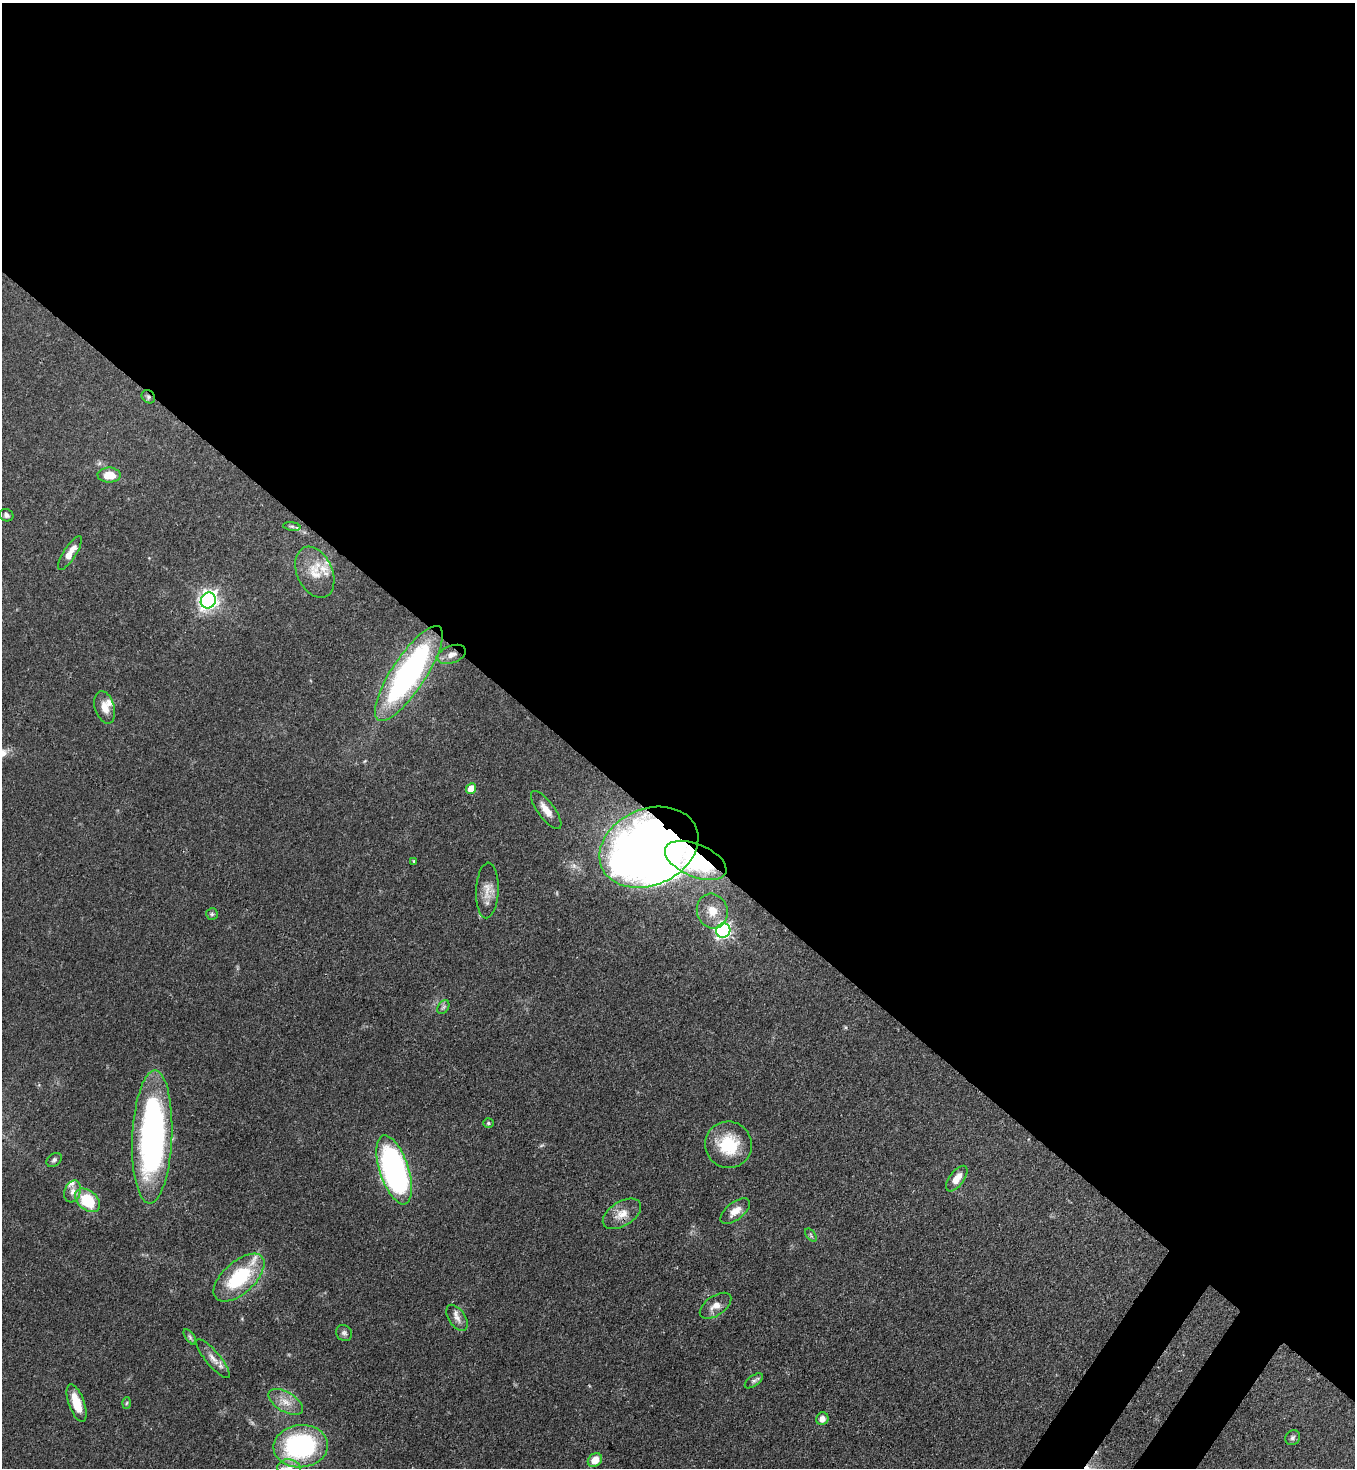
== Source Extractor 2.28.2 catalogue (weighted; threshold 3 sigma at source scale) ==
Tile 3 of 4 x 4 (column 3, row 1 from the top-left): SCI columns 2933-4285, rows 4459-5924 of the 6011 x 5988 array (HDU 1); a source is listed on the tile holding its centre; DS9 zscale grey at full resolution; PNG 1357 x 1470 px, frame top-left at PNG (2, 3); each listed source drawn as its Kron ellipse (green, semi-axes under 4 px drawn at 4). Shown black and unused: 58% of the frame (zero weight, under 3 of 4 exposures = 7% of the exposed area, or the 3 px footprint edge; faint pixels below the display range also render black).
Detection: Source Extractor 2.28.2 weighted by HDU 2 'WHT'; one run over the whole footprint, this tile lists its part. Background 0.0833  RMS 0.0039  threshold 0.0174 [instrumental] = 3 sigma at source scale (4.5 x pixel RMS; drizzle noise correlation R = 1.50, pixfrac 1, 0.05/0.05 arcsec/px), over >= 5 px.
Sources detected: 50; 1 inside a brighter object's white glare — neither listed nor drawn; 3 inside a brighter listed object's ellipse — not listed separately; the other 46 listed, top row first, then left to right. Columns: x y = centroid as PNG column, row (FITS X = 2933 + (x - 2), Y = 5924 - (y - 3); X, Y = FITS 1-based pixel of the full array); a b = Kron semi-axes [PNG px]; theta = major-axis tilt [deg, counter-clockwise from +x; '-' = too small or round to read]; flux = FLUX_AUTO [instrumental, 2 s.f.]
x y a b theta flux
148 397 7 6 - 1.1
109 475 11 7 -1 7.1
6 515 7 6 - 1.1
292 526 9 4 -8 0.89
70 553 20 6 57 4.7
315 572 27 17 -65 9.2
208 600 8 7 - 190
452 654 15 8 21 3.3
409 674 56 17 57 100
105 707 16 9 -73 4.2
471 788 5 5 - 6.5
546 810 23 8 -53 4.7
649 847 51 38 24 410
696 860 32 16 -23 23
414 861 4 4 - 0.44
487 890 28 11 87 5.1
712 911 17 15 -74 5.9
212 914 6 6 - 0.75
723 931 7 7 - 100
443 1007 7 5 59 0.95
488 1123 5 4 - 0.61
152 1137 66 20 87 120
729 1145 23 23 - 17
54 1160 8 6 38 0.97
394 1170 36 14 -72 130
957 1179 15 7 54 5.1
73 1191 11 8 71 2.3
87 1200 14 9 -40 18
735 1211 17 8 38 4.1
622 1214 21 12 32 5.3
811 1235 7 4 -54 0.7
239 1278 31 16 42 29
716 1306 18 9 35 3.9
457 1318 15 8 -56 2.7
344 1333 8 7 - 1.2
190 1337 9 4 -55 0.84
213 1359 24 7 -50 3.4
754 1381 10 5 35 1.1
286 1402 19 10 -31 4.9
77 1403 20 7 -70 8.4
127 1403 6 4 87 0.5
822 1419 6 6 - 2.5
1293 1438 8 7 - 1.1
301 1446 27 21 6 60
595 1460 8 6 41 5.1
289 1468 12 9 -7 3.1
Overlapping masked pixels (flux is a lower limit): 4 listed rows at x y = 148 397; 452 654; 649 847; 696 860
Isophote crosses this tile's border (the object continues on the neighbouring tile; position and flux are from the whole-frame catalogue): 1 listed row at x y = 289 1468